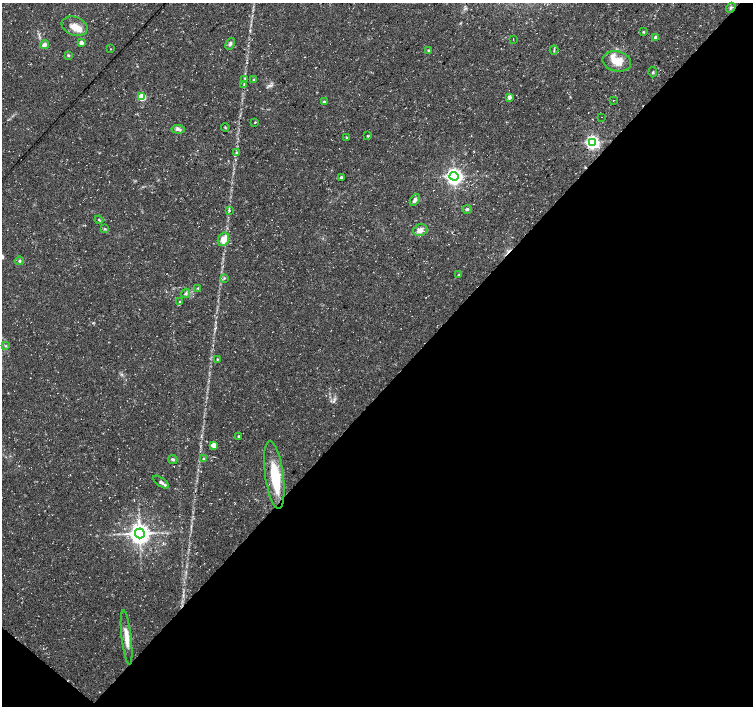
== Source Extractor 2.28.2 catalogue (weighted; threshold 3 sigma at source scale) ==
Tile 15 of 4 x 4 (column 3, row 4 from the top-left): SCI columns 3005-4506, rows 170-1576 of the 6017 x 6032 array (HDU 1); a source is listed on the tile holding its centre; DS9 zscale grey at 2 x 2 block average (1 PNG px = mean of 2 x 2 image px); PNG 755 x 708 px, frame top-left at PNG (2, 3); each listed source drawn as its Kron ellipse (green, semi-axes under 4 px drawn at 4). Shown black and unused: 46% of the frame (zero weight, under 3 of 4 exposures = <1% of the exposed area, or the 3 px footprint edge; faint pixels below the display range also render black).
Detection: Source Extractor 2.28.2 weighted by HDU 2 'WHT'; one run over the whole footprint, this tile lists its part. Background 0.0319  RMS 0.0029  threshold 0.013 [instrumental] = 3 sigma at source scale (4.5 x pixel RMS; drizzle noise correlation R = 1.50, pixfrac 1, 0.0396/0.0396 arcsec/px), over >= 5 px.
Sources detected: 57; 1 inside a brighter object's white glare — neither listed nor drawn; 2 inside a brighter listed object's ellipse — not listed separately; the other 54 listed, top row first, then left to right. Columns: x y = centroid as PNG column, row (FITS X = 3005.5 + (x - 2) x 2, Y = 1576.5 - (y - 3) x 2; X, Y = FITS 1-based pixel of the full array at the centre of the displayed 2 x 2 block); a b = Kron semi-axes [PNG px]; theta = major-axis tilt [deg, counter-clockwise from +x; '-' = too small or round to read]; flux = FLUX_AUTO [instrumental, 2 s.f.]
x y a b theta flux
731 8 5 3 - 1.2
75 26 13 9 -21 8.6
644 32 4 3 - 0.7
656 37 3 3 - 2.3
513 39 2 2 - 0.31
81 43 3 3 - 5.1
230 44 6 4 66 1.6
44 45 4 3 - 4.1
111 49 2 2 - 0.32
429 50 3 2 - 0.83
554 50 4 2 - 0.61
68 55 4 3 - 0.8
617 61 14 10 -13 10
653 72 5 3 - 0.74
245 79 4 2 - 0.64
253 80 4 3 - 0.71
244 84 3 2 - 0.57
142 97 3 3 - 32
509 97 3 3 - 3.7
613 100 2 2 - 0.37
324 102 4 3 - 0.87
601 117 2 2 - 0.33
254 123 3 2 - 0.42
225 127 4 3 - 0.62
178 129 7 3 -5 1.6
367 136 4 2 - 0.53
347 138 3 3 - 0.61
592 142 4 4 - 170
236 152 3 3 - 0.65
454 176 4 4 - 310
341 177 2 2 - 1.2
415 200 6 4 57 2.2
467 209 5 3 - 0.94
229 210 4 3 - 0.96
99 220 4 3 - 0.75
104 229 3 2 - 0.46
420 230 7 5 18 3.9
223 239 7 5 66 7.1
20 261 4 3 - 0.93
458 275 3 2 - 0.46
224 278 3 3 - 0.66
198 288 3 2 - 0.48
186 293 5 4 - 1.3
180 302 3 3 - 0.61
6 346 3 2 - 0.57
217 359 3 3 - 0.56
239 436 2 2 - 0.9
213 445 4 4 - 3.7
173 459 4 3 - 1.1
203 459 3 3 - 0.54
274 475 34 9 -82 27
161 482 9 4 -36 2.2
140 533 5 5 - 610
127 637 27 5 -83 7.9
Diffuse or blended objects may show on this block-average render without a row.